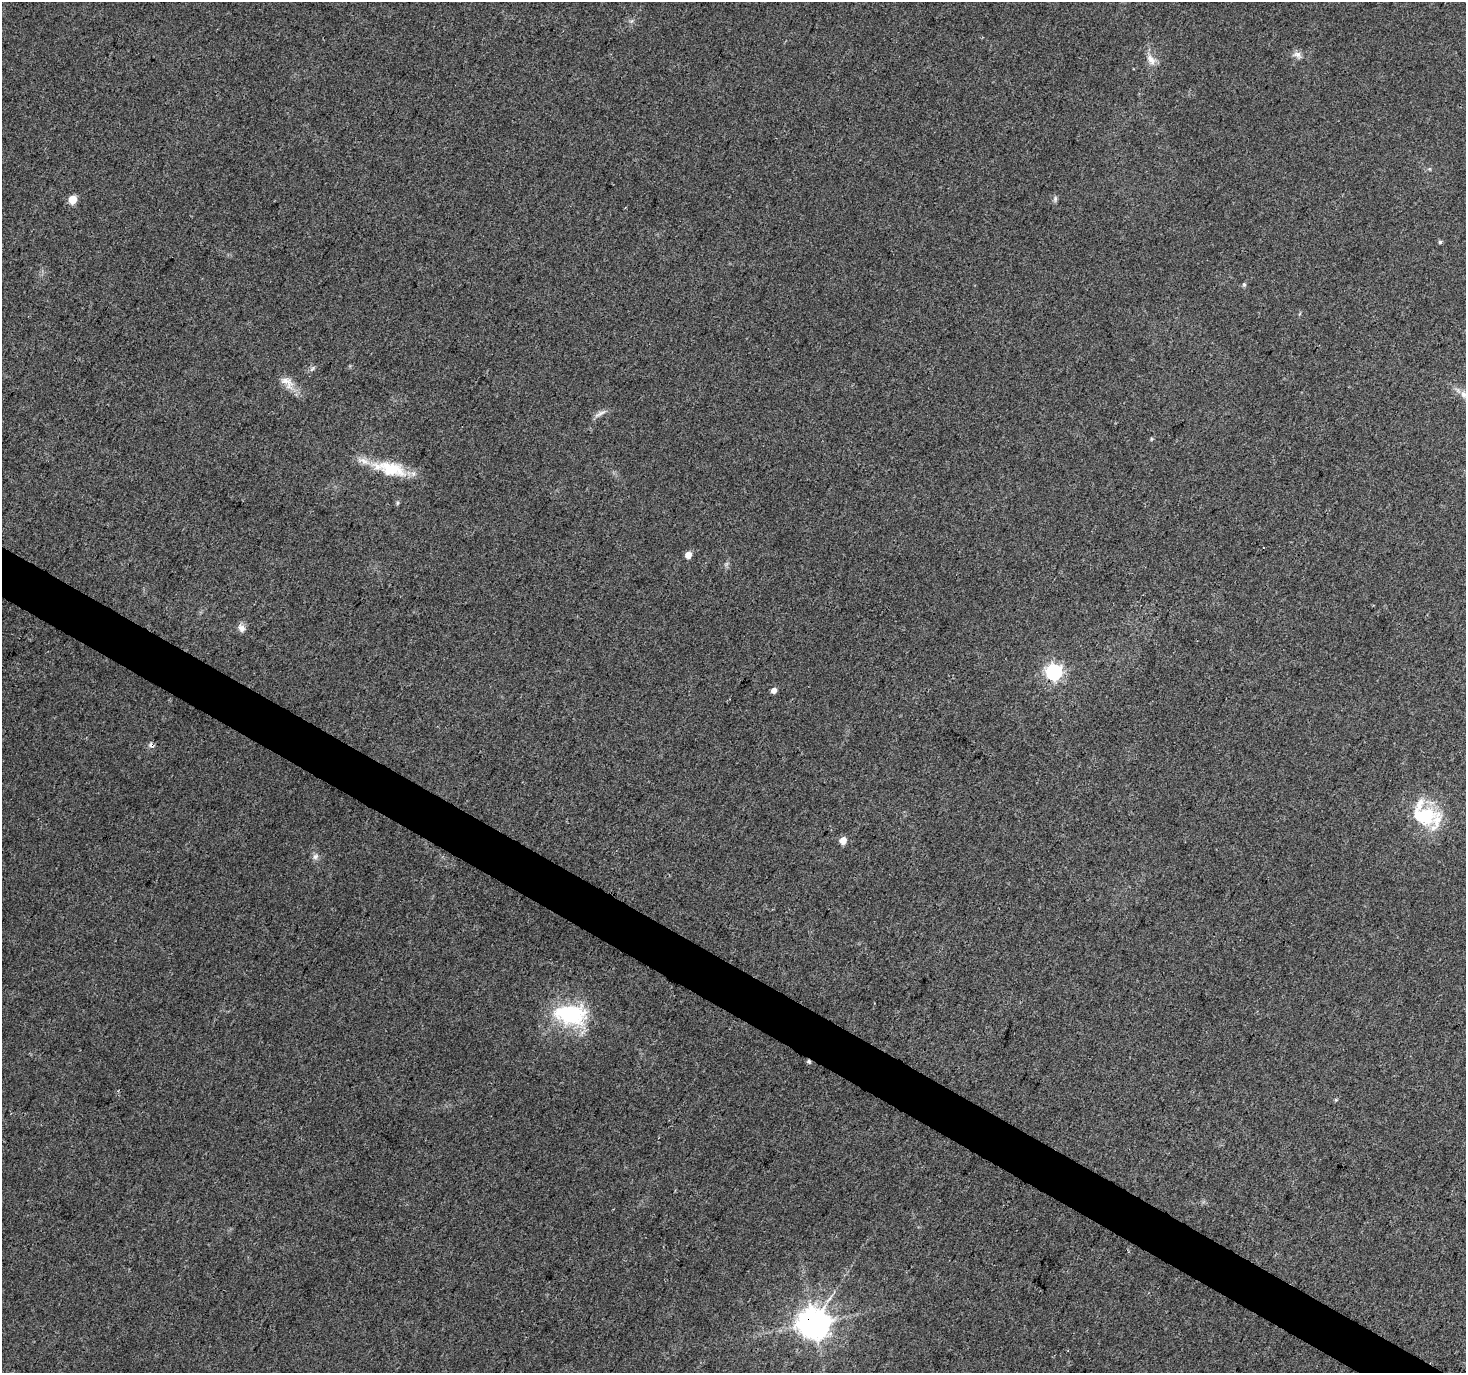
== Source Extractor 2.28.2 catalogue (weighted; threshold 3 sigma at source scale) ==
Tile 6 of 4 x 4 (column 2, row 2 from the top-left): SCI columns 1476-2939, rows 3004-4374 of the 5868 x 5942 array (HDU 1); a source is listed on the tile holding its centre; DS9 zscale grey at full resolution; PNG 1468 x 1375 px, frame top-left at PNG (2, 2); no overlay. Shown black and unused: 3% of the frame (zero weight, under 3 of 4 exposures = <1% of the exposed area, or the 3 px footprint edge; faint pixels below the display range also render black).
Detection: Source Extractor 2.28.2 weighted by HDU 2 'WHT'; one run over the whole footprint, this tile lists its part. Background 0.0383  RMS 0.0041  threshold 0.0185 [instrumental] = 3 sigma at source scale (4.5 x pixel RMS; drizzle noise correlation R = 1.50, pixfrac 1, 0.0396/0.0396 arcsec/px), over >= 5 px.
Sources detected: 27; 1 inside a brighter object's white glare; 3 cosmic-ray / hot-pixel residue — not listed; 1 inside a brighter listed object's ellipse — not listed separately; the other 22 listed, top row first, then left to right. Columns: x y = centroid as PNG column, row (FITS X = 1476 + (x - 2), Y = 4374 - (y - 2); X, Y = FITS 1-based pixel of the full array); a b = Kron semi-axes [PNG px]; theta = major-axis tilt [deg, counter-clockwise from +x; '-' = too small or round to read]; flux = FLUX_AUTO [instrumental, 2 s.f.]
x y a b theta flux
1297 55 12 8 -27 2.2
1151 60 16 9 -57 3.5
72 199 5 5 - 13
1055 199 9 5 75 0.98
1440 242 5 4 - 0.73
1244 284 6 5 - 0.62
313 368 7 4 71 0.71
287 382 24 11 -41 5.1
1464 394 11 8 -39 2.4
601 413 19 5 29 1.8
390 469 46 17 -14 17
688 555 5 4 - 5.1
241 628 11 8 -60 2
1054 672 6 6 - 120
774 690 4 4 - 3.1
1419 805 23 9 65 5.7
1428 814 13 11 -75 13
843 840 5 5 - 5.7
315 857 9 7 57 1.5
571 1014 39 23 -5 35
1336 1100 5 3 - 0.44
813 1323 9 9 - 740
Overlapping masked pixels (flux is a lower limit): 2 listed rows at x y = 390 469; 813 1323
Isophote crosses this tile's border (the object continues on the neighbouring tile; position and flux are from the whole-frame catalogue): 1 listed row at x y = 1464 394